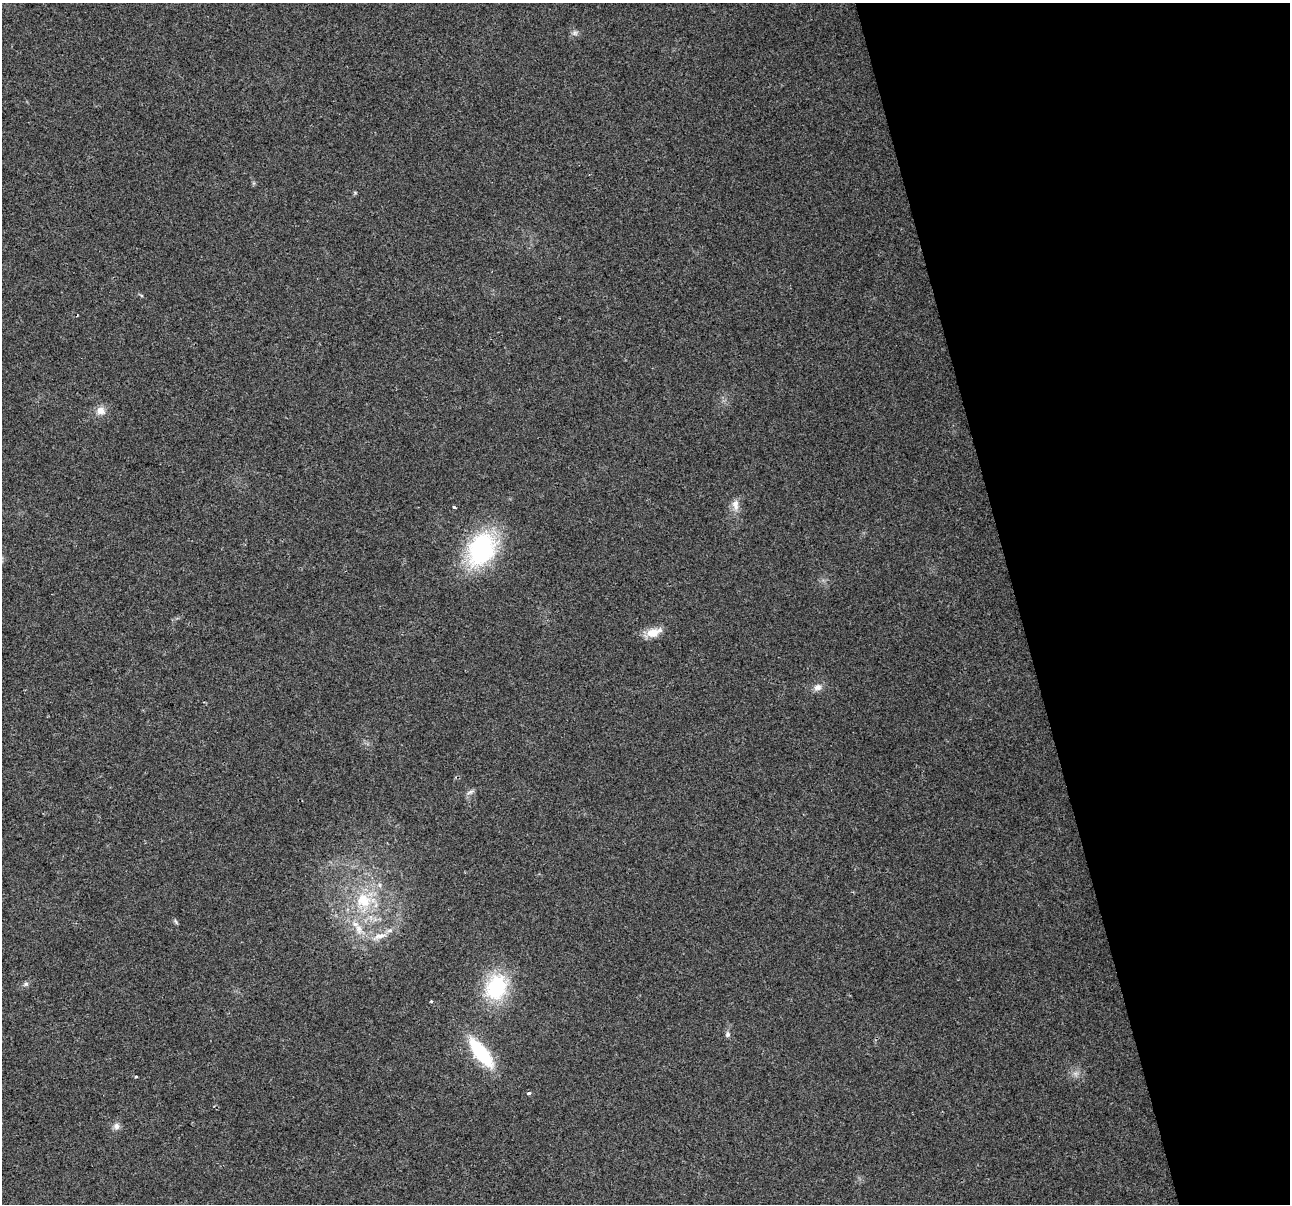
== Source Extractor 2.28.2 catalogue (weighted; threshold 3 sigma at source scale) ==
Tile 12 of 4 x 4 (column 4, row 3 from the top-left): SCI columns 3863-5150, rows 1298-2499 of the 5150 x 4949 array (HDU 1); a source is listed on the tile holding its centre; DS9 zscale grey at full resolution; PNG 1292 x 1206 px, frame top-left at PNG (2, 3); no overlay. Shown black and unused: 21% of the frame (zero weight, under 2 of 3 exposures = <1% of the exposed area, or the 3 px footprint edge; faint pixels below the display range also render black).
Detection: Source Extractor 2.28.2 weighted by HDU 2 'WHT'; one run over the whole footprint, this tile lists its part. Background 0.0568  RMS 0.0076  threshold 0.0341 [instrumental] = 3 sigma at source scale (4.5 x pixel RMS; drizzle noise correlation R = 1.50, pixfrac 1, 0.0396/0.0396 arcsec/px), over >= 5 px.
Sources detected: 21; all 21 listed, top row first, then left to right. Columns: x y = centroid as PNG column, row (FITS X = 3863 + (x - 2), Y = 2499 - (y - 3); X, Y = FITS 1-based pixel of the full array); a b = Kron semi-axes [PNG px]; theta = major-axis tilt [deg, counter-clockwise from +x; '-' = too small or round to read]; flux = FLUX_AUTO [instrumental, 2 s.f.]
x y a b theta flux
575 33 8 6 0 2.3
355 192 6 4 -1 0.79
101 411 12 11 - 6.3
735 505 17 8 -82 5.9
454 507 4 2 - 1.5
481 549 31 23 62 110
654 632 22 11 17 10
818 687 11 9 25 4.2
470 792 11 4 26 2.2
363 900 24 21 -36 32
176 922 8 4 -56 1.2
359 929 14 9 -79 7.4
379 936 23 8 17 8.9
26 984 8 5 27 1.9
496 987 28 21 71 57
431 1001 3 3 - 1.3
728 1034 8 6 80 2
481 1053 34 12 -52 52
136 1076 4 3 - 0.77
529 1093 3 3 - 5.8
116 1126 9 8 - 3.4